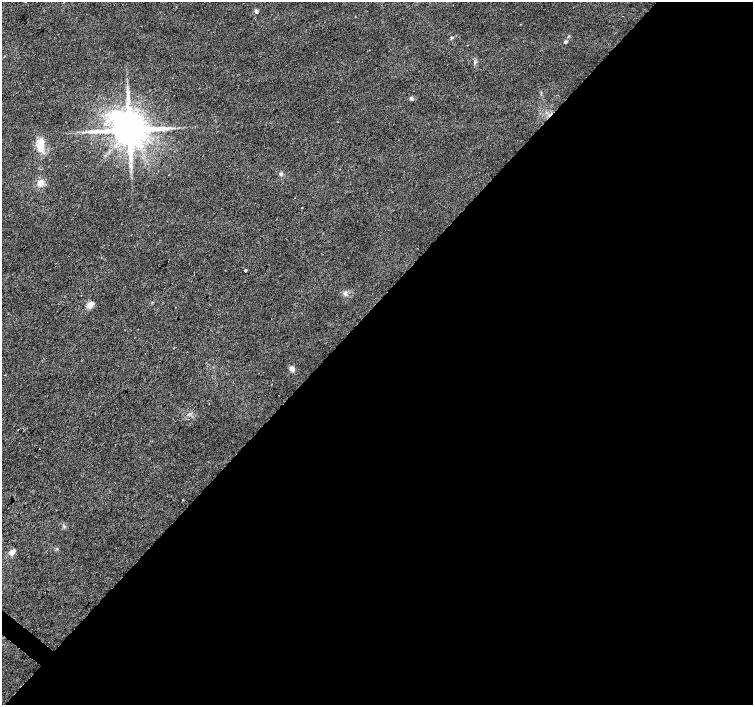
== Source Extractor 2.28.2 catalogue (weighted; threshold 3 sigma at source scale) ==
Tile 12 of 4 x 4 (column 4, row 3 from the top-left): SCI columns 4509-6009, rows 1643-3047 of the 6009 x 6027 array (HDU 1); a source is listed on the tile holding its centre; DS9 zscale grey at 2 x 2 block average (1 PNG px = mean of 2 x 2 image px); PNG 755 x 707 px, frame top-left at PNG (2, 2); no overlay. Shown black and unused: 56% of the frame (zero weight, under 2 of 3 exposures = <1% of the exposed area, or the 3 px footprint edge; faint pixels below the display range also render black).
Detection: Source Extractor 2.28.2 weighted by HDU 2 'WHT'; one run over the whole footprint, this tile lists its part. Background 0.0153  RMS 0.0065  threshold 0.0292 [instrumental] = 3 sigma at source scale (4.5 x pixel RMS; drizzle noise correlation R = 1.50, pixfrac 1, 0.0396/0.0396 arcsec/px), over >= 5 px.
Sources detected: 18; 1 cosmic-ray / hot-pixel residue — not listed; the other 17 listed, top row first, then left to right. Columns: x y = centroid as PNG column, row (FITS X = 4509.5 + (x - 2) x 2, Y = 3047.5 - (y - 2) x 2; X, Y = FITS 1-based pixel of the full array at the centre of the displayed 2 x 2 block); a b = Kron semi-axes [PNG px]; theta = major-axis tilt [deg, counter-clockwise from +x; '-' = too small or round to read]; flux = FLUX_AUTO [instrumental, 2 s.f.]
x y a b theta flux
256 11 5 4 - 2.7
452 38 4 3 - 1.5
565 42 4 3 - 2
128 95 7 3 87 4
411 98 4 3 - 2.3
129 130 9 7 6 5600
40 145 16 9 80 20
131 165 3 3 - 2
281 174 4 4 - 2.3
40 183 8 7 - 10
302 208 2 2 - 1.1
245 271 2 2 - 41
345 293 6 4 59 3.9
90 305 3 3 - 37
292 369 5 5 - 6
183 500 2 2 - 1.1
12 552 3 3 - 28